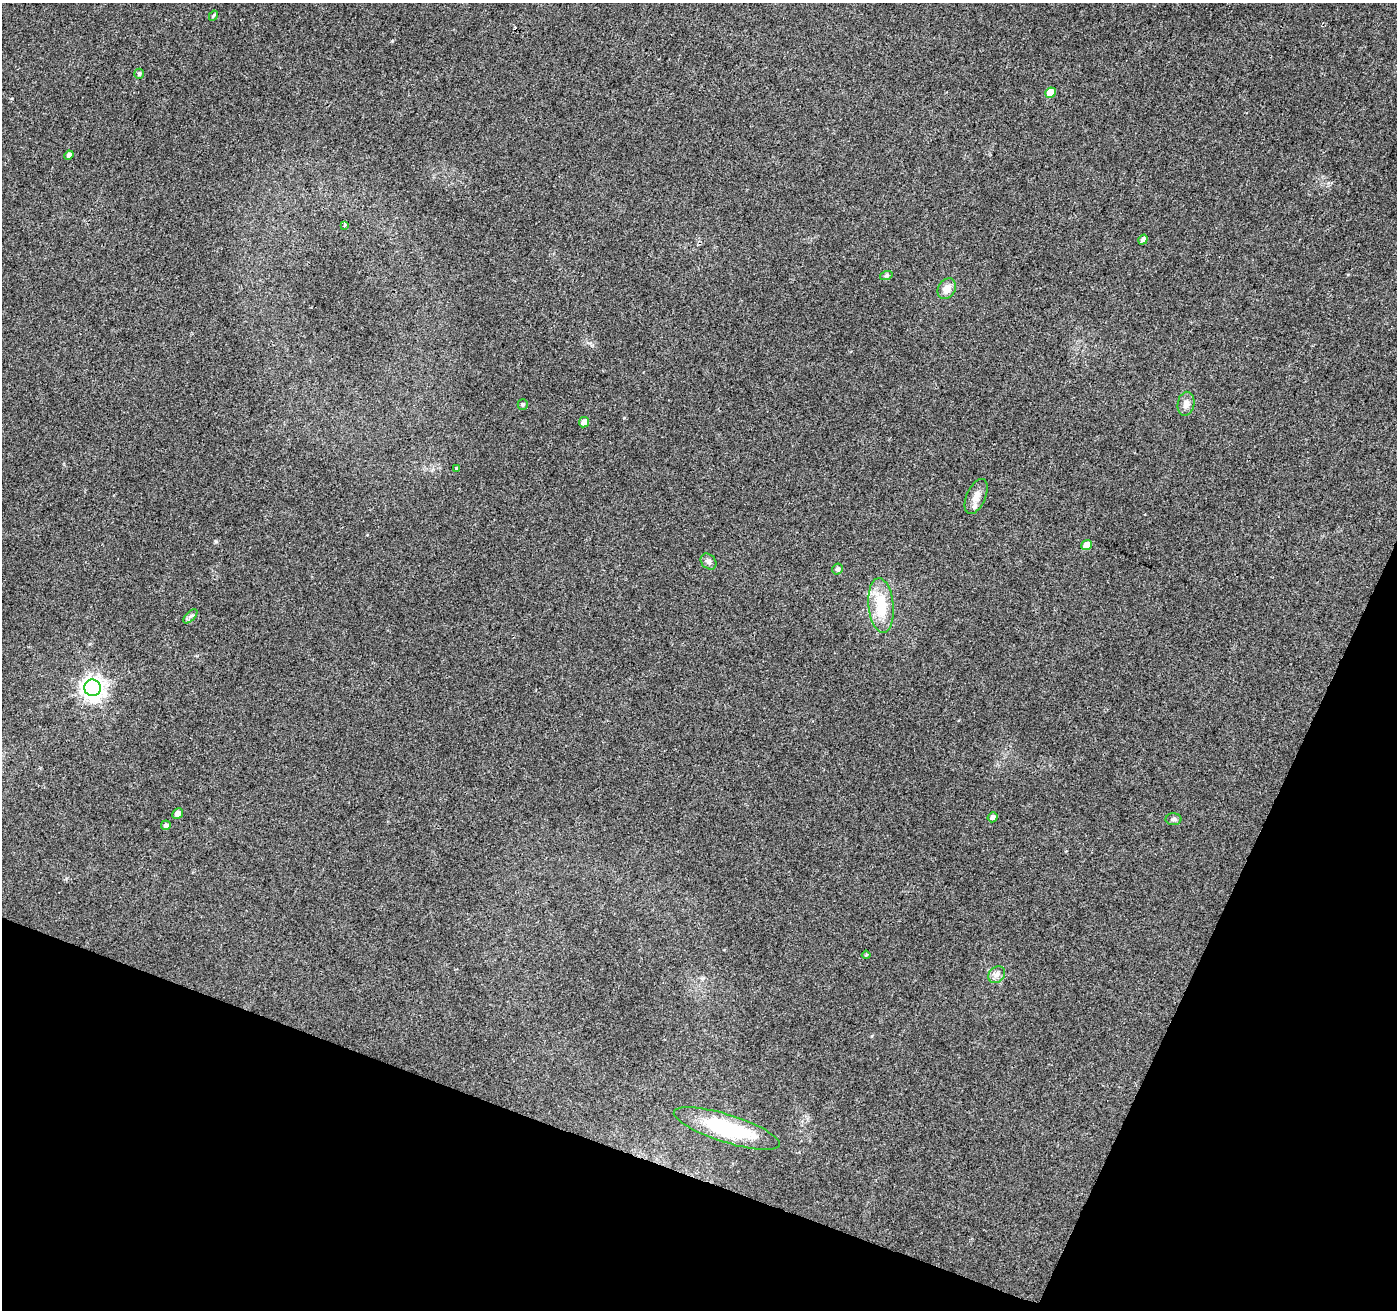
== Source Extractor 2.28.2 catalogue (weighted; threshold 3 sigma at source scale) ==
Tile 15 of 4 x 4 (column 3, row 4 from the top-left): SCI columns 2797-4191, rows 275-1582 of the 5586 x 5714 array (HDU 1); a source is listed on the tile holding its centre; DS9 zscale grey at full resolution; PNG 1399 x 1312 px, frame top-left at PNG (2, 3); each listed source drawn as its Kron ellipse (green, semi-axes under 4 px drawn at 4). Shown black and unused: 19% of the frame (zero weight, under 3 of 4 exposures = <1% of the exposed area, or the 3 px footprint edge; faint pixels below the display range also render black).
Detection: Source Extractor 2.28.2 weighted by HDU 2 'WHT'; one run over the whole footprint, this tile lists its part. Background 0.0372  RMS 0.004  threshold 0.0182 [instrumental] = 3 sigma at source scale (4.5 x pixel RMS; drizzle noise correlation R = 1.50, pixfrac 1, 0.0396/0.0396 arcsec/px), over >= 5 px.
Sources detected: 28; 1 cosmic-ray / hot-pixel residue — neither listed nor drawn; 1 inside a brighter listed object's ellipse — not listed separately; the other 26 listed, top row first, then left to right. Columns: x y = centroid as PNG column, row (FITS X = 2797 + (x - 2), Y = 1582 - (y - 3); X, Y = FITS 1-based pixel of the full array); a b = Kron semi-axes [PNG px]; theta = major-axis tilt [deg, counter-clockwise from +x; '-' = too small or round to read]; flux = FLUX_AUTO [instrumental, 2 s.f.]
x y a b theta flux
213 16 5 3 - 0.6
139 74 5 4 - 0.78
1050 93 5 5 - 7.4
69 155 5 4 - 1.5
345 225 3 3 - 0.87
1143 240 5 4 - 1.3
886 276 6 4 18 0.65
947 289 11 8 59 3.6
1186 404 12 8 78 2.6
523 405 5 5 - 0.78
584 422 5 5 - 2.5
457 468 4 3 - 0.44
976 496 18 9 66 3.3
1087 545 5 4 - 5.1
709 562 9 7 -45 1.3
837 569 5 5 - 1
881 605 27 12 -85 15
190 616 9 3 45 0.91
93 688 8 8 - 300
178 813 6 5 - 2.2
992 817 5 4 - 1.4
1174 819 8 6 1 0.96
166 825 5 4 - 1.4
866 955 4 4 - 0.53
997 975 9 7 43 1.7
727 1128 55 14 -17 34
Unlisted compact peaks at least as high as the median listed source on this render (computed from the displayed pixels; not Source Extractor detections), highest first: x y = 216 541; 392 41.